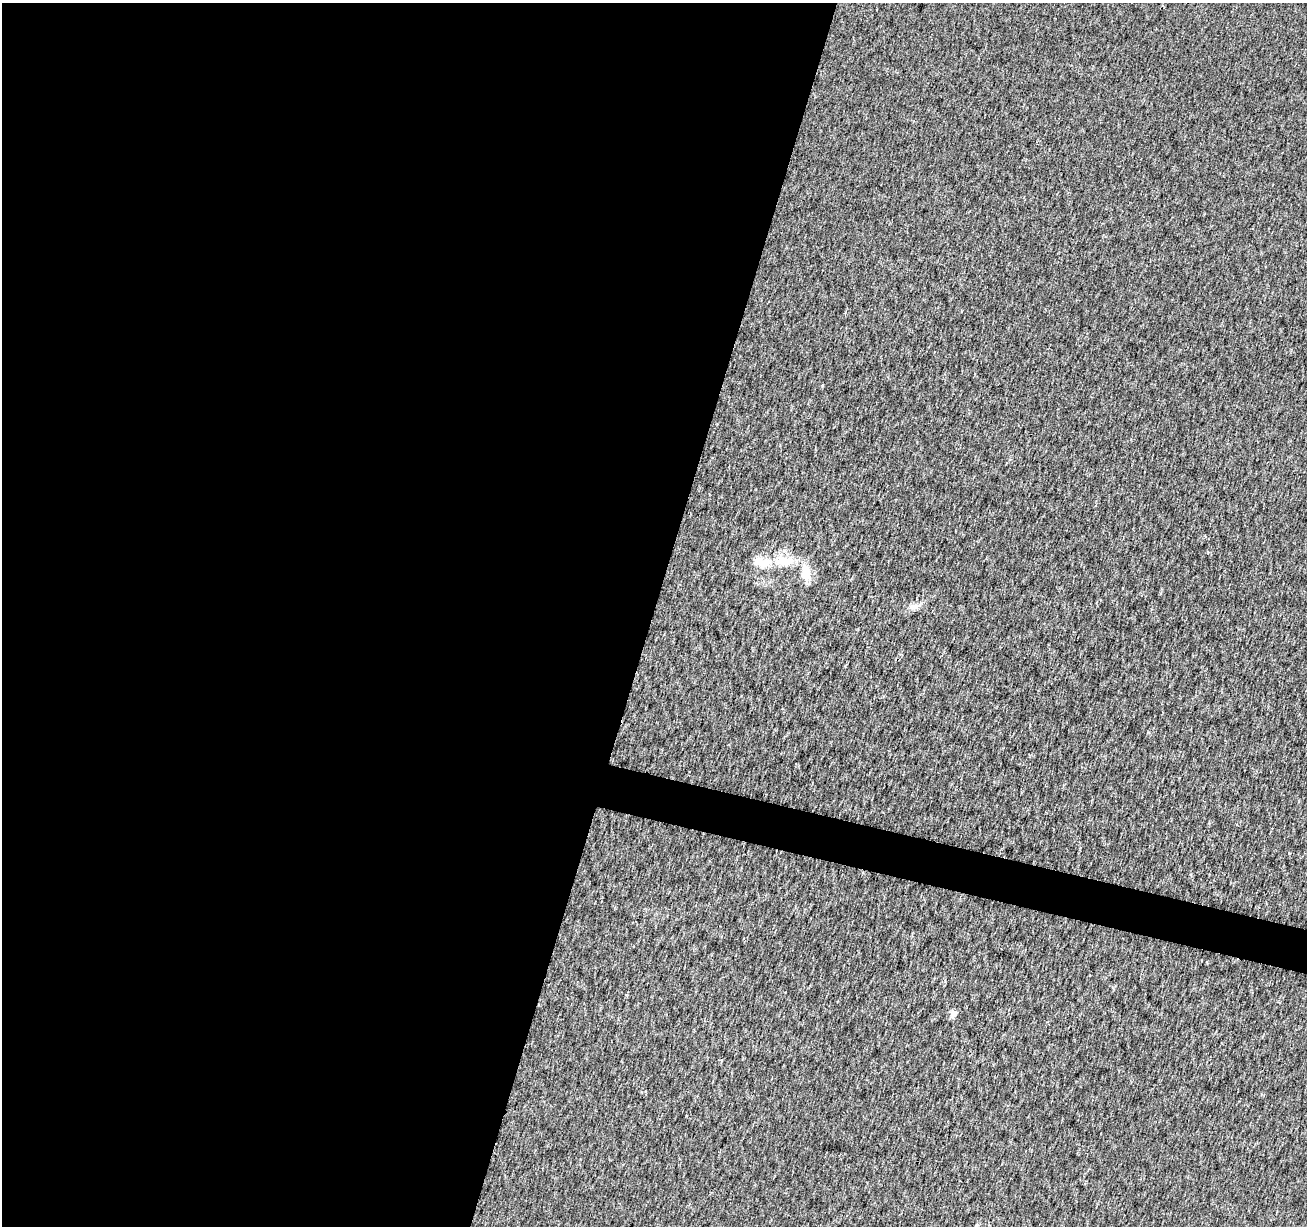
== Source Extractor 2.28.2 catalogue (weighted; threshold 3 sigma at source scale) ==
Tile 5 of 4 x 4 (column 1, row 2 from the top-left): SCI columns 10-1314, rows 2735-3958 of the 5233 x 5408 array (HDU 1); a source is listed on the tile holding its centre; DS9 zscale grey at full resolution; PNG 1309 x 1228 px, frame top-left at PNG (2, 3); no overlay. Shown black and unused: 52% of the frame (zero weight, under 2 of 3 exposures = <1% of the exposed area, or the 3 px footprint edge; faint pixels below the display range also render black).
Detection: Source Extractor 2.28.2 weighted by HDU 2 'WHT'; one run over the whole footprint, this tile lists its part. Background 0.00618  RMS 0.0076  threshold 0.0341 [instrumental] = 3 sigma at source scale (4.5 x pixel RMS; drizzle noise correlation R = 1.50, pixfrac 1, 0.0396/0.0396 arcsec/px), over >= 5 px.
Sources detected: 7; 1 inside a brighter object's white glare — not listed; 1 inside a brighter listed object's ellipse — not listed separately; the other 5 listed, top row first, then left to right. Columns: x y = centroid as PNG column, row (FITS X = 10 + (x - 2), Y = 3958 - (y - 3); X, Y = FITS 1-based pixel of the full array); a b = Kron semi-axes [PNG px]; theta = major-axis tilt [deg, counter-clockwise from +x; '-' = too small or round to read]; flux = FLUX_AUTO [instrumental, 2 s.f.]
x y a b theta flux
784 561 28 11 4 18
805 574 17 9 80 12
915 607 15 7 19 4.7
953 1014 5 4 - 10
976 1225 6 4 61 1.1